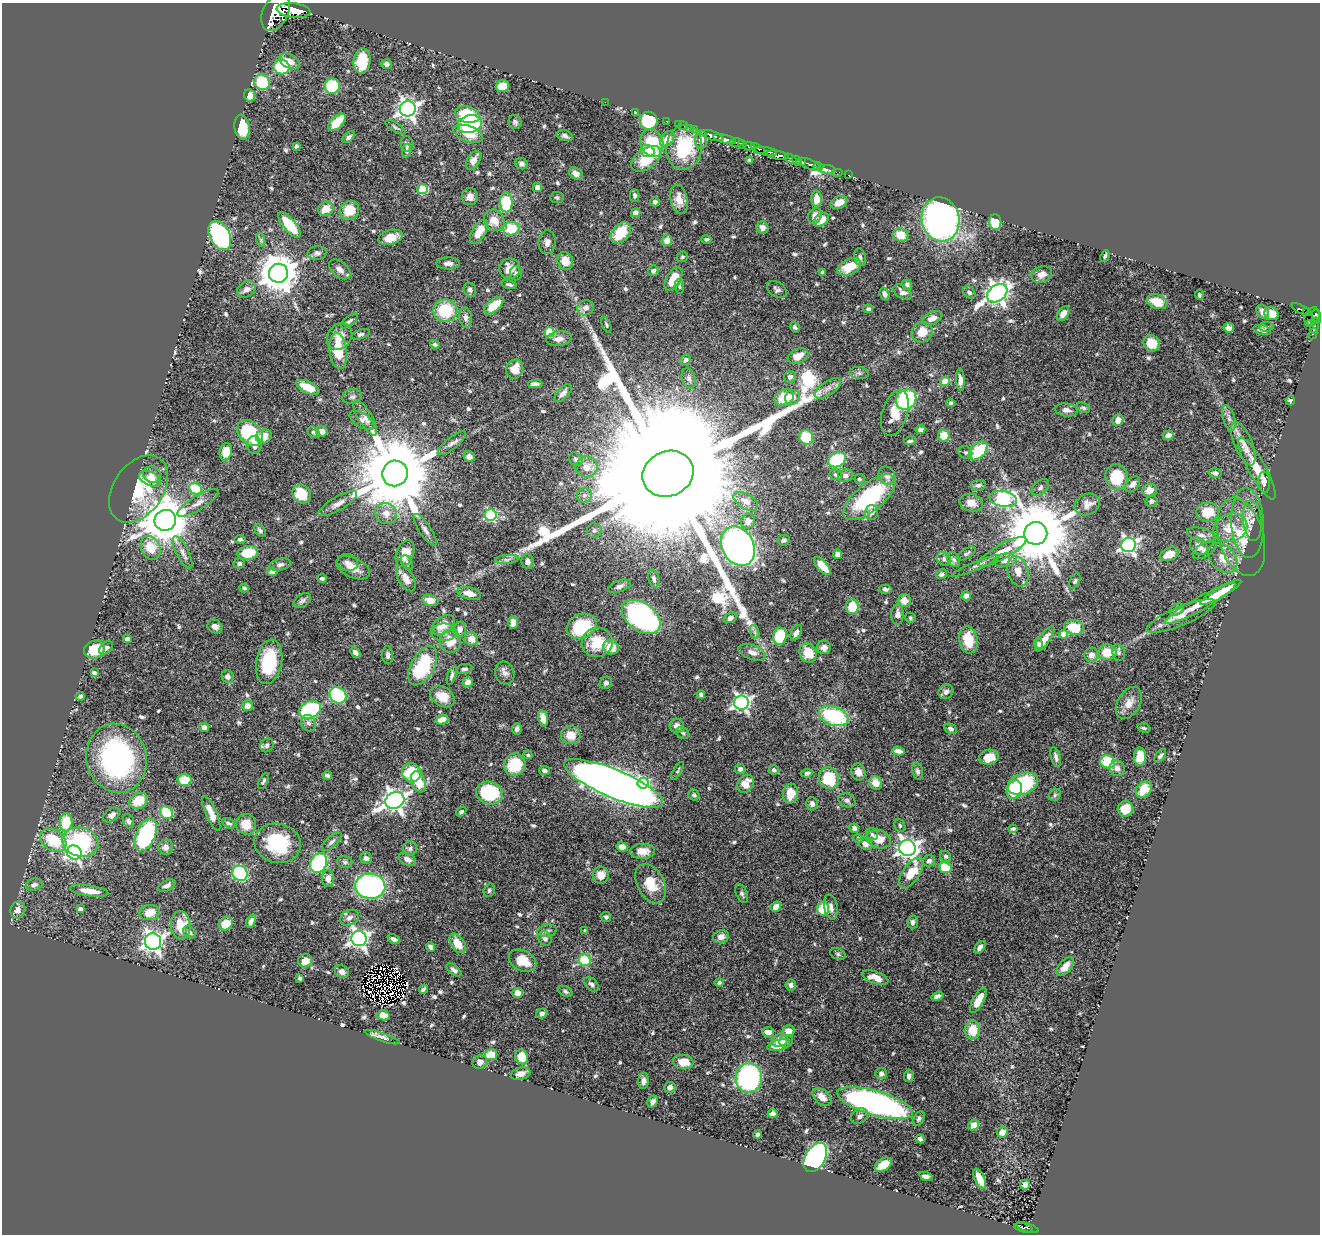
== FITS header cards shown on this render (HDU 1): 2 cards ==
NAXIS1  =                 1318
NAXIS2  =                 1232

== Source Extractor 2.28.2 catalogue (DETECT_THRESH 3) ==
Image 1318 x 1232 px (HDU 1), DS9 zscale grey, 1 PNG px = 1 image px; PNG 1322 x 1236 px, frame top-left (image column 1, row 1232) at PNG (2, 3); each listed source drawn as its Kron ellipse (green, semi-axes under 4 px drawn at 4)
Background 0.567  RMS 0.013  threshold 0.0385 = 3 sigma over >= 5 px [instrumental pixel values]
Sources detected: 662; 5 with non-positive FLUX_AUTO (blend fragments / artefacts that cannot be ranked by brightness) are neither listed nor drawn; of the other 657, the 500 brightest by FLUX_AUTO listed and drawn (157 fainter detections omitted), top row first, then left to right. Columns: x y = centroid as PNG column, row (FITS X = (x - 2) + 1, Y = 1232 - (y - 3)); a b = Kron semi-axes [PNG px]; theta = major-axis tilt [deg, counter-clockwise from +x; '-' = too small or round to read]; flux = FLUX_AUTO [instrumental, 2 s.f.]
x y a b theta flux
293 10 17 7 -7 2400
276 12 20 12 64 4800
290 61 11 6 -27 9.8
362 61 13 8 84 29
387 64 5 5 - 3.6
282 67 8 7 - 64
262 82 8 7 - 48
332 86 7 7 - 58
502 86 7 6 - 15
250 96 6 5 - 8.5
605 102 2 2 - 57
408 109 8 7 - 490
636 113 4 3 - 1.7
467 115 13 8 -13 43
649 121 9 9 - 75
666 121 2 2 - 9.8
337 122 11 6 45 19
515 122 7 6 - 2.3
470 124 12 8 13 78
678 124 2 2 - 8.5
683 126 4 2 - 16
242 127 12 7 -82 29
395 127 11 3 -32 1.7
690 128 3 2 - 12
694 129 3 3 - 34
468 134 15 8 -20 15
712 135 11 4 -19 960
565 136 8 5 -16 2.7
349 137 7 4 39 2.6
667 139 9 6 53 13
725 139 12 3 -14 880
701 140 9 6 89 4.6
652 143 14 11 -71 42
736 143 7 3 1 110
407 144 8 6 -72 3.5
742 144 4 3 - 72
296 146 4 3 - 1.7
748 146 6 4 -14 290
684 147 22 18 81 50
758 149 7 3 -28 210
407 151 7 4 79 2
648 151 7 6 - 5
766 151 11 4 -9 340
778 155 11 4 -12 1200
646 159 17 10 37 27
791 159 7 4 -34 350
473 160 10 6 59 7.4
750 160 4 4 - 2.6
797 161 6 4 -45 430
802 161 4 3 - 300
521 164 6 5 - 2.8
810 164 11 4 -23 210
818 167 5 3 - 140
827 169 9 3 -9 79
837 172 6 2 0 13
576 173 7 5 -35 5.3
848 175 2 2 - 4.8
537 187 5 4 - 4.5
423 189 5 5 - 38
635 195 6 4 90 2.3
470 197 8 8 - 4.9
557 198 6 5 - 1.7
817 199 8 5 -88 9.3
679 200 15 8 -78 10
506 202 10 6 -89 45
655 202 4 4 - 2.7
839 203 9 6 25 8.1
326 209 8 6 29 14
349 210 10 9 - 20
636 213 5 4 - 4.9
815 216 8 6 64 7.3
941 219 22 19 -78 330
494 220 11 9 -51 11
821 220 8 5 40 12
995 222 8 6 -85 33
290 225 16 6 -50 38
762 228 6 5 - 4.7
511 229 8 6 10 27
479 232 13 6 60 16
621 233 12 8 48 27
220 235 16 10 -62 200
900 235 8 7 - 15
391 237 12 7 14 13
706 239 5 4 - 1.7
261 240 7 4 -72 1.9
667 240 5 5 - 11
547 242 12 8 84 4.3
317 253 10 7 7 3.3
1105 256 6 3 65 1.6
682 257 6 5 - 1.6
860 257 9 5 -78 2.6
565 261 9 7 -67 11
448 263 12 6 0 3.8
849 267 12 7 25 21
340 269 12 7 -40 5.8
510 269 10 10 - 13
653 271 5 5 - 3.2
823 272 3 3 - 1.8
278 273 9 9 - 2500
516 273 7 6 - 2.2
1042 274 10 8 22 5.7
673 279 13 7 60 19
509 284 7 4 -12 2
907 285 5 4 - 1.8
679 286 7 4 -86 1.7
246 289 10 7 32 5.2
470 290 7 6 - 3.8
777 290 11 7 -32 2.9
903 292 10 6 -32 3.7
969 292 7 5 -41 2.5
997 293 11 8 34 580
885 294 7 4 -69 2.7
1199 295 5 4 - 1.9
1157 302 10 7 -18 18
494 306 11 6 41 21
586 308 8 7 - 5.4
868 309 5 4 - 2.1
1301 310 11 4 -27 150
445 311 12 11 - 39
1263 312 7 5 -57 5.2
1307 312 4 2 - 110
1271 313 7 6 - 11
1063 314 8 5 57 7.7
1317 316 7 3 -75 300
1312 317 10 7 67 230
466 318 10 6 -83 3.4
932 318 10 6 26 5.2
349 321 10 4 38 2.2
1310 323 3 2 - 58
606 325 8 4 -67 1.6
1314 326 8 3 83 75
795 327 5 4 - 2
1266 327 7 4 9 1.7
1229 328 5 4 - 3.9
1262 330 9 5 -12 3.3
549 332 5 5 - 36
922 332 11 10 - 13
361 334 9 4 16 2.4
1313 334 6 3 66 24
340 336 14 12 51 11
559 339 12 7 8 6.1
1151 343 8 7 - 16
435 344 5 4 - 2
338 351 18 9 -82 26
798 356 11 7 22 11
686 360 5 5 - 2.7
515 369 10 8 70 13
859 373 9 6 -8 2.7
790 377 6 5 - 3.6
689 378 10 6 -73 3.2
960 380 11 4 -87 4.1
945 382 4 4 - 27
535 384 7 4 1 4.2
308 387 12 6 -24 20
828 388 15 7 34 5.7
563 393 11 5 48 4.8
352 397 10 7 12 3
792 397 8 7 - 5.7
784 398 10 8 24 25
906 399 11 9 40 110
1290 401 4 4 - 1.7
951 403 4 4 - 1.9
1083 408 7 4 -23 1.9
1066 410 11 6 -6 4.7
895 413 24 12 73 16
365 418 20 7 -59 6.5
1229 418 13 6 -74 4.4
362 420 14 7 -32 3.5
1118 420 6 5 - 7
921 430 5 4 - 4
322 431 6 5 - 6.3
313 432 6 5 - 2.1
250 433 15 10 -46 66
1168 435 5 5 - 4.8
264 436 8 7 - 11
944 436 6 5 - 22
806 437 7 7 - 35
910 441 6 4 8 2
452 443 17 6 39 4.6
1243 444 23 9 -67 10
254 445 9 7 -87 5.6
978 451 11 7 46 39
226 452 9 6 75 16
965 452 7 6 - 2
469 457 6 5 - 5.3
576 459 7 6 - 2.4
837 460 9 7 28 63
587 467 11 10 - 9.3
1257 468 35 8 -61 19
395 473 13 12 - 15000
1215 473 6 4 -15 2.9
152 474 9 8 - 5.4
668 474 26 22 24 130000
836 475 6 5 - 2
845 476 7 6 - 4
887 476 9 8 - 6.5
1117 477 13 11 -76 37
150 479 11 6 -26 7.4
859 479 5 5 - 1.8
1264 482 11 6 -88 3.7
1133 484 9 6 51 3.9
978 485 8 5 9 2.5
1040 487 10 6 43 2.6
139 489 37 25 55 50
195 489 6 5 - 39
1149 490 7 6 - 8.5
302 494 10 8 -47 25
584 495 7 7 - 3.1
870 497 32 14 39 91
1003 499 14 8 -10 190
746 501 13 7 -31 8.5
1152 501 6 5 - 2.8
198 503 24 7 31 7.5
971 503 12 8 -16 8.7
338 504 22 6 30 6.6
1087 505 13 10 27 8
1208 512 11 9 -1 22
386 513 11 10 - 9.1
871 513 7 7 - 4.5
491 515 6 6 - 99
165 520 11 10 - 3900
748 521 7 7 - 7
1252 521 20 9 -85 6.8
1248 523 35 16 -87 23
1230 528 17 14 21 19
425 530 18 6 -56 4.7
594 530 7 7 - 2.5
260 531 7 4 -54 2.1
1036 533 11 11 - 9600
1201 535 15 6 -17 5
1241 537 40 22 -74 41
240 539 5 4 - 1.6
784 540 6 5 - 2.3
1128 545 7 7 - 270
738 546 20 16 -61 390
1199 546 10 7 -44 7.2
151 548 12 9 -63 21
1205 550 13 7 32 4.6
182 552 18 6 -63 4.9
1002 552 27 7 29 15
248 553 10 7 11 31
405 553 14 8 68 14
966 553 10 5 32 2.4
838 554 5 4 - 4.6
1169 554 10 6 22 13
1223 558 17 12 -49 14
507 559 12 4 5 3
944 559 7 6 - 2.4
954 559 8 6 -56 2.5
1005 560 11 7 7 7.2
528 561 7 6 - 3.7
239 563 6 5 - 1.9
348 563 10 8 -11 4.7
407 563 8 5 -62 2.4
280 565 11 6 12 3.2
822 566 11 5 -48 17
975 566 26 4 23 4.2
353 568 18 10 -25 12
1018 571 15 10 -72 9.8
272 572 5 4 - 4
941 574 5 5 - 2.8
322 578 4 4 - 1.9
406 579 14 7 -58 8.1
654 579 9 5 -76 3
1075 581 8 5 65 1.8
619 586 12 5 20 3.4
244 588 4 4 - 2.2
885 589 6 4 0 2.9
1221 592 23 5 30 22
469 593 12 6 -14 9.8
966 596 4 4 - 8.7
430 600 8 5 -15 10
904 600 7 6 - 9.5
302 601 10 6 36 2.5
1200 604 40 6 29 14
852 607 7 6 - 22
1177 609 7 5 30 4.6
897 615 10 6 89 4.8
1181 616 37 9 23 15
641 617 22 14 -37 240
730 618 7 5 24 4.1
910 618 5 5 - 1.6
513 623 6 4 -88 5.9
443 625 13 8 34 13
582 626 15 12 25 46
215 627 8 6 -27 4.2
1074 627 10 7 -15 22
460 629 7 6 - 4.6
444 632 13 9 0 5.2
755 632 7 4 -71 2.1
796 633 8 5 66 3.7
1064 634 4 4 - 16
780 636 8 7 - 41
127 639 4 4 - 3.2
471 639 7 6 - 9.4
1045 639 15 5 54 9
968 640 14 9 -81 23
450 641 11 10 - 16
597 642 15 14 - 25
1038 644 6 4 -73 1.9
611 647 8 7 - 15
824 647 7 6 - 4.3
106 648 8 5 43 2.8
94 650 10 9 - 27
355 652 6 4 -46 4.1
752 652 14 7 -20 6
1107 652 9 8 - 16
808 653 10 8 -62 18
1119 653 8 6 -79 2.3
388 655 9 5 -87 2.7
1091 655 7 7 - 5.8
269 662 22 13 81 50
423 666 21 11 61 64
464 669 8 5 9 2.6
94 673 4 4 - 2.7
505 673 11 9 -73 4.9
452 675 10 4 74 2.6
228 677 6 6 - 3.9
468 682 5 4 - 6.1
606 683 6 6 - 2.2
946 692 8 6 41 3.8
701 694 4 4 - 2.5
338 695 9 7 -42 79
80 696 5 4 - 2.7
442 696 13 9 -33 13
741 703 7 7 - 290
1129 703 17 11 61 9.5
247 706 5 5 - 6.8
310 710 11 8 25 130
833 716 15 9 -19 82
543 718 8 5 -76 7.4
442 720 6 4 20 9.7
309 723 8 7 - 3.3
677 726 7 7 - 5.1
204 727 5 4 - 4.6
1144 728 7 4 -15 1.6
517 729 5 5 - 3.3
951 729 6 5 - 2.4
683 733 7 5 -33 1.7
571 735 9 9 - 14
267 745 7 6 - 2.6
898 751 6 4 -12 7.9
528 755 4 4 - 1.7
1160 756 8 4 53 1.7
989 757 10 7 11 14
1056 757 10 4 -74 3.4
1140 757 9 6 -89 21
117 758 35 30 -77 170
1108 762 7 6 - 41
515 765 11 10 - 38
1117 768 8 7 - 4.9
740 769 5 5 - 2.5
774 770 5 5 - 2.4
544 771 5 4 - 2.9
677 771 10 4 58 1.6
918 771 9 5 -78 2.3
412 772 10 9 - 52
858 772 9 7 -76 5.6
807 773 6 4 7 1.9
327 775 5 3 - 2.3
829 778 11 10 - 39
184 780 7 6 - 23
263 781 8 4 65 1.8
419 782 11 7 -70 20
613 783 53 14 -23 1600
643 783 5 5 - 80
876 783 7 6 - 12
746 784 9 7 58 14
1023 784 16 10 20 80
1014 790 9 7 69 28
1144 790 9 7 50 20
489 793 13 11 -19 48
790 793 10 7 81 15
694 795 6 5 - 2.3
1055 795 6 5 - 2
395 800 10 8 24 610
847 800 9 7 -26 2.9
138 801 10 7 27 22
812 804 6 5 - 3.5
1125 809 8 7 - 17
461 812 5 4 - 1.8
166 813 7 5 -49 38
211 813 18 5 -66 9.5
112 815 9 6 34 4.6
129 821 7 5 -70 2.6
66 822 9 6 86 39
229 823 7 4 -27 2.4
246 824 11 10 - 15
900 826 7 5 -64 1.8
854 828 5 4 - 3.2
1013 829 4 3 - 2.3
872 834 6 5 - 2.1
146 835 17 9 67 110
858 839 5 4 - 2
879 839 12 9 -17 13
53 840 14 10 -33 32
80 842 18 14 -13 86
332 842 12 5 41 3.2
278 843 23 19 -14 60
865 844 8 5 -33 5.1
166 847 7 7 - 4.4
622 847 6 4 -11 6.8
410 848 7 7 - 2.4
907 848 8 8 - 530
642 851 12 7 1 11
74 853 7 7 - 220
946 856 6 5 - 2.2
366 858 6 5 - 3.8
407 859 9 6 -28 4.7
929 861 6 5 - 2.9
345 862 8 6 -15 2.1
319 863 10 8 64 100
945 868 6 5 - 20
240 873 8 7 - 78
911 873 17 8 56 20
601 875 8 8 - 9.7
328 878 8 6 89 6.5
651 884 21 13 -63 22
34 885 8 6 16 3.5
167 886 9 5 25 3.3
370 886 15 12 -4 180
489 890 7 5 70 1.9
89 891 19 5 -8 12
742 894 10 5 -67 2.2
776 907 6 4 37 7.8
831 907 12 6 -79 4.6
80 909 4 4 - 4.1
823 909 7 6 - 31
18 910 9 7 71 5.2
150 913 10 7 11 15
606 917 5 5 - 2
349 918 10 7 24 4.3
251 921 7 4 66 3.5
913 922 6 5 - 2.9
226 924 7 6 - 18
181 925 14 9 -87 20
547 931 10 6 9 3.3
585 931 4 4 - 2.2
190 932 7 5 -41 3
721 937 8 6 15 5.4
359 938 8 7 - 380
545 938 7 6 - 3.6
394 939 6 4 -25 3.7
153 942 8 8 - 480
458 943 11 6 -56 15
431 947 5 4 - 3.4
980 947 7 4 51 4
838 954 8 5 -20 1.9
585 960 6 6 - 38
305 961 7 6 - 8.7
523 961 14 10 -26 18
1065 967 11 6 50 7.7
454 970 9 4 -38 2.9
342 972 7 6 - 4.4
300 978 4 3 - 2
875 978 13 6 -19 10
719 982 5 4 - 2.1
591 984 9 5 -46 2.7
791 985 5 5 - 2.9
423 989 5 3 - 1.7
565 991 7 5 -27 1.9
518 993 5 5 - 11
937 996 6 4 18 3.6
978 1000 14 5 60 13
542 1014 6 4 15 3
383 1015 6 5 - 8.7
972 1030 9 8 - 18
788 1031 6 5 - 9.5
768 1032 6 5 - 6.5
382 1037 18 4 -18 3.7
780 1040 8 6 24 15
786 1041 7 6 - 3.2
779 1045 11 5 13 12
491 1055 6 5 - 16
522 1057 7 6 - 15
480 1062 7 6 - 3
683 1062 10 7 -7 15
521 1074 10 6 13 4.9
881 1074 6 5 - 4
909 1076 6 5 - 3.2
749 1078 15 13 85 140
644 1081 8 5 88 3.9
670 1087 6 5 - 4.5
822 1097 11 7 -42 8.4
653 1101 6 5 - 3.3
875 1103 39 12 -16 300
773 1114 5 4 - 4.8
860 1116 9 7 35 3.6
919 1119 8 5 58 2
974 1125 6 5 - 7.1
1002 1132 6 5 - 5.2
758 1135 4 4 - 2.5
920 1139 4 4 - 2.3
815 1158 16 10 60 260
883 1165 9 6 33 18
926 1176 7 4 -17 4.4
980 1179 11 5 -66 13
1025 1185 5 4 - 9.6
1023 1228 9 3 -12 90
1027 1228 12 3 -17 59
At the frame edge (FLAGS 8, measured only in part): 1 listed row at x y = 276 12
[157 fainter detections neither listed nor drawn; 5 non-positive-flux detections neither listed nor drawn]